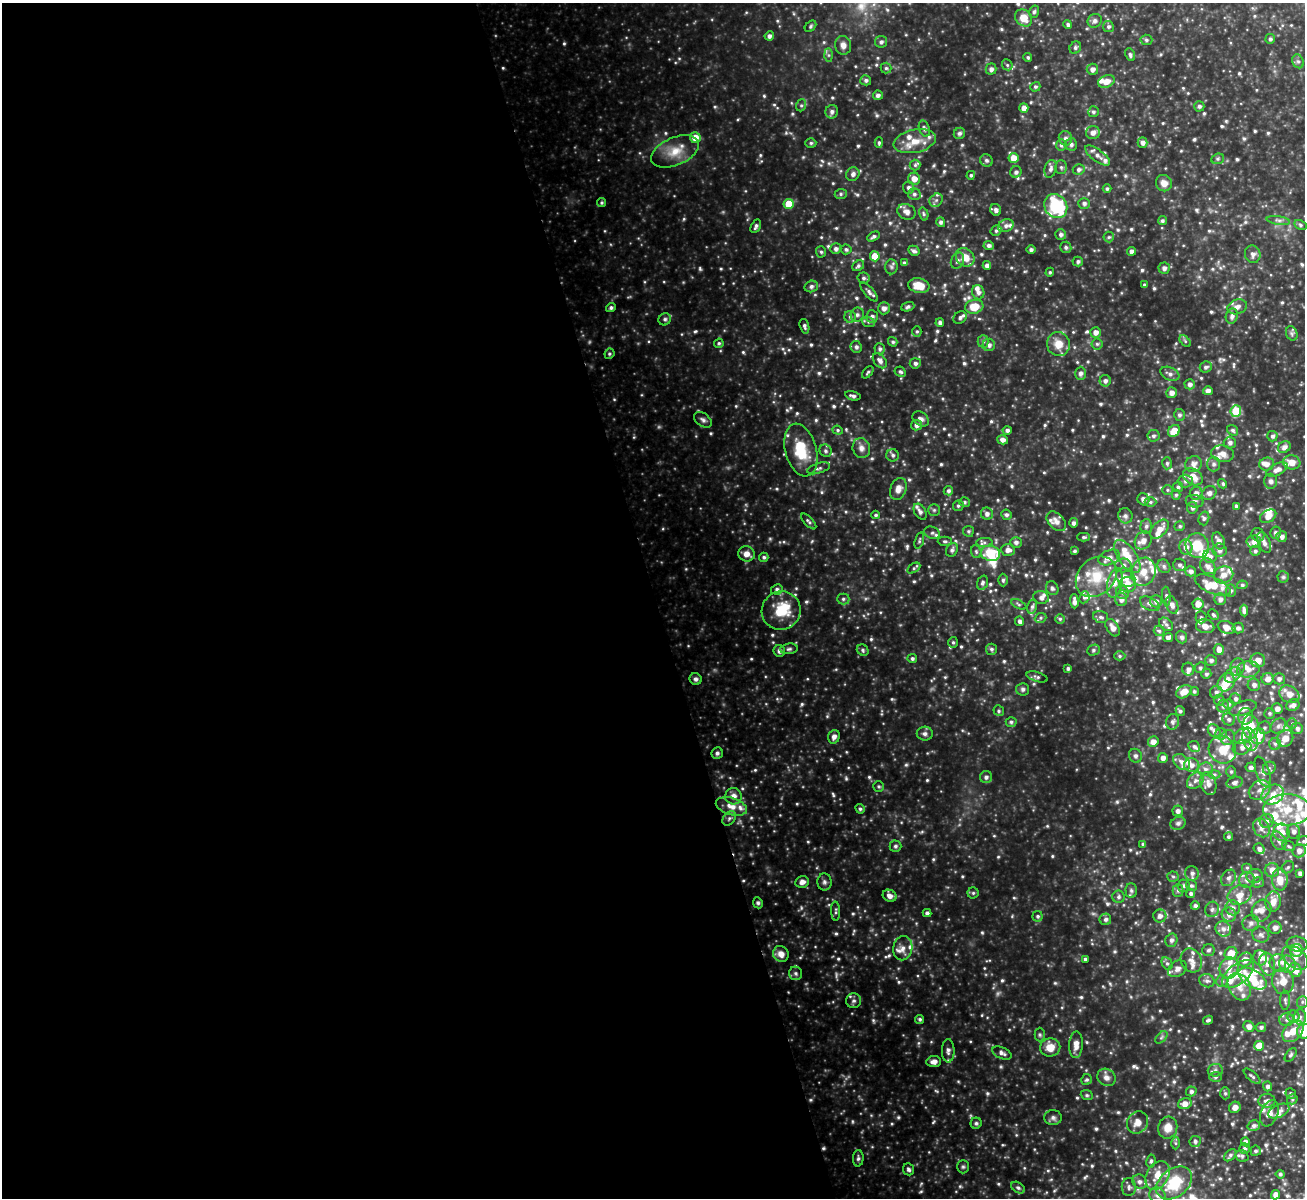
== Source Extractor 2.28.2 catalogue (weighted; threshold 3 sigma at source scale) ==
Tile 9 of 4 x 4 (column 1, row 3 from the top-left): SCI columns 2-1304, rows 1343-2538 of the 5214 x 5201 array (HDU 1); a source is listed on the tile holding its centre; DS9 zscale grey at full resolution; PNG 1307 x 1200 px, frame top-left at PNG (2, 3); each listed source drawn as its Kron ellipse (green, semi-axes under 4 px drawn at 4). Shown black and unused: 50% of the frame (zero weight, under 3 of 4 exposures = <1% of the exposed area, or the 3 px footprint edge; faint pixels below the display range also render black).
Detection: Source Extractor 2.28.2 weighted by HDU 2 'WHT'; one run over the whole footprint, this tile lists its part. Background 0.353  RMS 0.038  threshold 0.169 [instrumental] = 3 sigma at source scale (4.5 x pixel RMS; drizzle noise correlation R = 1.50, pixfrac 1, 0.05/0.05 arcsec/px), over >= 5 px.
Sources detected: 933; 4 too faint to see at this stretch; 1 inside a brighter object's white glare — neither listed nor drawn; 115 inside a brighter listed object's ellipse — not listed separately; of the other 813, all 500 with FLUX_AUTO >= 6.34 (the completeness limit of this list) listed and drawn (313 fainter detections not listed), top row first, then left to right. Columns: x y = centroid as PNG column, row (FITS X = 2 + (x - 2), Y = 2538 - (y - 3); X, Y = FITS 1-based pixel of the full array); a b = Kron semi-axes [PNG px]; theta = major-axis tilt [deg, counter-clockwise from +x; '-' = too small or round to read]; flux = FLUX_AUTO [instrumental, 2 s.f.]
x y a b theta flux
1034 12 6 4 73 7.5
1023 18 9 8 - 51
1095 21 7 6 - 12
1068 24 4 4 - 8.5
810 26 6 4 44 6.6
1108 27 5 5 - 8.3
769 36 4 4 - 13
1270 39 5 4 - 8.5
1146 40 6 5 - 8.2
881 42 6 6 - 11
843 45 9 8 - 23
1075 48 6 5 - 7.7
829 55 6 4 -89 7.8
1130 55 6 4 -66 9
1028 57 4 4 - 6.7
1298 61 7 5 -65 9.8
1007 65 6 5 - 6.9
886 68 5 5 - 6.4
991 69 5 5 - 14
1092 69 6 5 - 17
866 80 5 5 - 10
1106 81 8 6 22 32
1035 87 5 4 - 6.6
878 95 5 4 - 12
801 105 6 5 - 6.7
1199 106 5 5 - 10
1024 108 5 4 - 25
832 112 7 6 - 13
1093 112 5 5 - 8.5
924 129 8 5 -70 11
1093 132 7 6 - 19
959 133 6 5 - 10
695 138 5 5 - 44
1065 138 7 6 - 14
915 141 21 11 12 65
1143 142 5 5 - 15
811 143 5 4 - 6.4
879 143 5 4 - 7.6
1071 144 6 6 - 11
1061 145 6 5 - 8.3
675 151 25 14 23 78
1098 156 15 6 -36 22
1013 158 5 5 - 44
1218 159 6 5 - 6.8
986 160 6 6 - 9
915 165 5 5 - 6.6
1061 167 7 5 -89 8
1051 169 9 6 74 14
1079 169 6 5 - 11
1016 172 6 5 - 12
853 174 7 6 - 14
971 175 4 4 - 7.1
914 179 6 6 - 34
1164 183 8 8 - 27
909 188 6 5 - 13
1107 189 4 4 - 7.5
841 194 6 5 - 6.7
914 194 6 6 - 11
936 200 7 6 - 12
602 203 4 4 - 6.5
1084 203 6 5 - 12
789 204 5 5 - 79
1056 206 12 11 - 290
996 210 6 5 - 12
907 212 9 7 -27 21
924 214 7 4 -75 6.5
1278 220 12 4 -9 12
1162 221 5 4 - 8
941 222 5 4 - 10
1300 225 6 4 -29 7.1
756 226 7 4 64 11
1006 226 8 6 21 16
996 231 6 5 - 6.6
1061 234 5 5 - 12
873 236 7 4 29 9.7
1109 237 5 5 - 6.6
989 245 5 4 - 12
1066 247 6 5 - 9.3
836 249 5 5 - 13
846 249 5 5 - 8.3
1031 250 4 4 - 9.8
914 251 6 5 - 11
1132 251 4 4 - 18
821 252 5 5 - 6.7
1253 254 9 7 -75 16
875 256 5 5 - 80
965 257 10 8 -41 52
957 261 8 6 63 11
1078 261 5 5 - 8.8
904 263 4 4 - 7.9
987 265 4 4 - 18
858 266 6 5 - 8.7
891 267 7 6 - 9
1164 268 5 5 - 12
1050 272 4 4 - 6.7
863 278 6 5 - 9.5
1144 285 4 3 - 7.1
811 286 7 5 18 12
919 286 11 7 -10 70
869 292 12 5 -49 14
978 292 7 6 - 16
908 307 7 4 20 8.8
974 307 9 7 14 66
1237 307 10 7 17 18
611 308 5 4 - 10
884 308 6 6 - 16
857 315 7 6 - 9.9
872 316 6 6 - 14
1232 316 8 6 73 13
850 317 6 6 - 10
960 317 7 5 36 12
665 319 6 6 - 9.4
868 322 6 5 - 7.5
940 323 4 4 - 12
804 326 7 4 -74 11
917 331 5 4 - 6.5
1095 332 5 5 - 22
1292 333 7 5 -72 8
983 341 6 5 - 8.8
1185 341 7 4 -46 6.7
893 342 5 4 - 7.4
719 343 5 4 - 6.5
1058 344 12 11 - 50
1097 344 5 5 - 7.1
989 345 6 6 - 14
856 347 6 5 - 12
880 349 5 5 - 9.6
609 354 5 5 - 6.6
880 361 8 5 -50 16
915 363 5 5 - 11
1206 367 6 5 - 10
868 372 7 4 47 7.2
900 372 6 4 -29 7.8
1080 373 6 5 - 14
1170 374 10 6 -24 15
1105 381 5 5 - 14
1190 384 5 5 - 14
1208 391 5 4 - 16
1172 393 5 5 - 21
853 396 8 4 -15 11
1236 411 6 5 - 150
1179 415 6 5 - 10
921 419 9 6 -38 15
703 420 10 6 -37 13
917 425 5 5 - 18
838 430 5 4 - 6.4
1007 430 4 4 - 12
1233 430 6 5 - 8
1174 431 7 5 42 56
1153 436 6 6 - 10
1272 436 5 5 - 9
1002 440 5 4 - 16
1230 443 6 6 - 12
1284 447 6 5 - 15
861 448 10 8 -71 22
801 450 27 15 -75 140
826 451 6 5 - 8.6
1223 454 11 8 -9 29
893 455 6 6 - 11
1292 462 9 7 -7 36
1167 463 6 5 - 7.5
1193 464 8 7 - 20
1214 464 7 6 - 13
1267 464 7 6 - 18
818 468 12 5 17 11
1277 470 11 6 26 22
1193 477 10 7 -33 51
1185 481 7 6 - 12
1270 481 7 6 - 12
1223 484 5 4 - 6.5
1178 487 5 5 - 8.3
898 489 11 8 69 27
1167 490 5 5 - 6.3
948 491 5 4 - 9.9
1196 493 6 6 - 21
1209 493 7 6 - 13
1176 495 5 4 - 6.9
1143 499 6 5 - 17
1195 501 9 6 -12 12
965 502 5 4 - 6.7
1150 502 6 5 - 7.1
958 506 5 5 - 7.7
1236 506 4 3 - 7.6
1192 508 6 5 - 11
934 510 6 6 - 6.7
920 512 9 5 -58 12
987 514 6 6 - 15
876 515 4 3 - 6.7
1006 515 5 5 - 9.2
1125 516 8 7 - 15
1268 516 9 6 29 29
1204 518 7 5 75 8.1
809 521 10 4 -47 8.8
1056 521 11 7 -45 24
1073 523 5 4 - 11
1146 526 7 6 - 11
1180 526 5 5 - 6.8
1159 529 11 7 47 35
968 531 5 5 - 6.8
932 533 8 6 -23 8.7
1275 533 6 5 - 12
1258 535 7 6 - 13
1084 537 6 4 1 6.9
1282 537 5 5 - 14
1143 540 9 8 - 27
919 541 8 4 73 6.7
945 541 7 4 2 7.3
1219 541 9 6 -69 19
984 542 8 4 2 9.7
1016 542 6 5 - 14
1254 542 7 6 - 22
1264 542 11 6 -66 18
1197 546 12 11 - 89
1186 547 7 6 - 25
952 550 7 5 60 11
1008 550 7 5 -2 22
1219 550 7 6 - 11
1075 551 4 3 - 7.6
1255 551 5 5 - 8.4
976 552 6 5 - 6.8
991 553 9 7 -11 110
747 554 8 7 - 29
1127 556 19 9 -55 70
1210 556 7 6 - 13
764 557 5 4 - 8.4
1109 557 11 7 21 23
1179 565 6 6 - 10
1123 566 8 7 - 15
1164 566 7 6 - 9.9
1208 566 8 7 - 17
914 568 7 4 32 6.4
1191 571 5 5 - 13
1144 572 14 12 71 55
1224 575 10 8 22 25
1096 577 22 18 43 120
1126 577 10 8 -41 34
1283 577 5 5 - 6.6
1003 580 6 4 -89 8.5
982 583 7 5 71 11
1115 583 15 7 77 32
1127 585 8 7 - 60
1213 585 19 8 -24 73
1242 585 5 4 - 6.8
1052 588 7 6 - 10
777 589 6 5 - 8.4
1231 591 6 5 - 8.2
1122 592 7 6 - 11
1166 596 9 4 -85 7.4
1041 597 8 6 -13 14
1084 597 6 5 - 9.7
843 599 6 5 - 7.8
1121 599 7 6 - 18
1220 599 6 5 - 15
1074 601 7 4 -87 18
1156 601 6 6 - 16
1019 604 8 4 -27 7.1
1150 604 10 6 -28 15
1198 604 5 5 - 35
1172 605 9 6 -68 17
1032 606 7 5 78 9.3
781 611 19 19 - 130
1244 611 6 4 -83 15
1213 615 6 4 -44 6.9
1101 617 8 5 -17 9.5
1201 617 6 5 - 8.6
1041 618 6 5 - 6.9
1060 619 5 5 - 6.3
1020 621 5 4 - 12
1166 624 8 5 -42 11
1205 626 9 7 -14 32
1227 627 9 6 -21 36
1112 628 10 6 -57 26
1238 628 5 5 - 12
1159 631 5 5 - 7.3
1182 637 6 5 - 11
1168 638 5 4 - 14
953 642 5 4 - 6.4
789 649 9 5 8 8.6
991 649 5 5 - 9.5
1219 649 5 5 - 23
863 650 6 5 - 7.4
1093 650 6 5 - 6.9
779 651 6 5 - 13
1120 656 5 4 - 6.4
912 659 5 4 - 9.3
1211 660 6 5 - 11
1258 660 7 7 - 36
1237 667 9 7 74 16
1068 668 4 3 - 8.1
1200 668 5 5 - 9
1188 669 6 6 - 14
1248 669 11 8 8 30
1206 674 5 5 - 8.4
1233 675 9 6 38 16
1037 677 11 4 -17 8.9
696 679 6 5 - 12
1268 679 6 5 - 24
1279 679 6 6 - 14
1226 682 10 8 54 66
1254 685 6 6 - 15
1023 689 6 6 - 9.4
1194 691 4 4 - 6.5
1184 692 8 6 30 39
1216 692 6 6 - 11
1289 694 10 8 -30 33
1235 699 5 5 - 10
1219 700 5 5 - 6.5
1229 704 5 4 - 6.9
1293 705 7 5 25 16
1223 706 6 6 - 10
1243 708 14 7 17 29
1277 709 5 5 - 19
999 711 5 5 - 6.8
1180 711 5 4 - 8.2
1270 713 5 5 - 7.9
1245 716 8 7 - 18
1229 719 6 6 - 9
1011 722 5 5 - 7.8
1173 722 8 6 75 13
1292 724 5 5 - 6.7
1278 726 8 6 46 14
1251 727 12 8 -89 67
1264 728 6 6 - 9.3
1297 728 6 5 - 12
1214 731 7 5 -49 17
925 734 8 7 - 14
1221 734 6 5 - 8.7
1242 736 9 7 37 23
1258 736 8 7 - 66
834 737 7 5 71 16
1228 737 8 7 - 14
1285 738 8 7 - 40
1250 739 12 7 -71 29
1153 742 5 5 - 25
1275 744 6 6 - 9.2
1194 746 6 5 - 9.6
1242 747 9 7 18 23
1222 750 14 13 - 67
717 753 6 5 - 9.5
1135 756 7 6 - 11
1163 758 5 5 - 17
1182 762 9 7 -41 19
1191 765 7 7 - 20
1251 767 5 5 - 12
1269 768 7 6 - 9.7
1205 769 7 6 - 14
1231 772 6 4 -89 6.8
1262 772 16 7 -71 21
1214 774 6 4 2 7.2
986 777 6 6 - 12
1195 781 10 7 44 18
1235 782 8 5 15 16
1208 783 12 7 -74 28
879 786 5 5 - 6.6
1260 790 11 9 33 30
1273 794 11 9 29 44
733 796 8 8 - 25
731 806 16 8 -16 39
860 809 5 4 - 6.9
1287 810 24 15 -1 110
1178 811 5 5 - 13
729 818 8 5 49 9.9
1267 821 7 7 - 15
1178 823 8 6 26 11
1261 828 10 7 -58 24
1294 831 7 6 - 18
1281 832 8 8 - 38
1228 837 4 4 - 8.1
1279 841 10 7 -63 18
1303 841 6 5 - 6.7
1143 844 4 4 - 6.4
895 846 6 5 - 8
1289 846 6 5 - 6.7
1259 849 6 5 - 13
1299 851 7 6 - 23
1288 867 7 5 44 8.6
1247 868 5 5 - 6.4
1272 870 7 7 - 38
1192 873 7 7 - 15
1300 873 4 4 - 13
1255 876 8 7 - 24
1173 877 6 5 - 7.1
1228 878 9 6 57 14
1247 880 8 8 - 19
1280 880 11 8 -85 53
802 882 7 6 - 20
824 882 8 7 - 12
1258 882 6 5 - 6.9
1184 886 6 6 - 7.8
1192 886 6 5 - 7.9
1178 890 6 5 - 9.4
1131 891 7 5 -88 8.7
973 893 5 5 - 6.5
1191 894 4 4 - 9.3
1240 895 12 9 23 41
890 896 7 6 - 20
1119 897 6 6 - 9.3
1273 902 10 8 87 35
758 903 5 4 - 6.9
1195 906 4 4 - 10
1233 908 7 7 - 20
1212 909 8 6 73 14
836 911 10 4 -88 8.3
1261 911 11 9 62 28
927 913 4 4 - 9.9
1229 915 7 7 - 19
1038 916 5 5 - 7.5
1160 916 6 6 - 17
1105 919 6 5 - 10
1251 923 8 8 - 16
1275 928 6 6 - 20
1223 929 8 7 - 21
1261 935 9 7 -30 15
1171 940 7 6 - 13
1297 944 10 7 -7 18
903 948 12 9 79 26
1209 950 6 6 - 8.5
1296 950 6 6 - 60
1231 953 6 6 - 51
781 954 8 7 - 32
1260 958 8 6 -77 22
1295 958 14 9 -39 34
1085 959 4 3 - 7.1
1191 960 12 10 -62 29
1245 960 8 6 38 33
1167 963 7 5 -62 8.8
1278 963 9 8 - 21
1267 964 11 7 -75 23
1287 964 9 8 - 29
1229 968 11 9 67 34
1177 969 10 7 32 18
1295 970 7 6 - 48
796 973 7 6 - 10
1238 974 18 10 39 56
1252 978 15 8 -31 56
1207 981 8 6 -21 13
1222 981 6 6 - 8.2
1283 981 13 11 -84 61
1239 987 14 10 -60 41
1285 1000 9 5 -89 9.6
854 1001 7 7 - 12
1302 1002 6 5 - 7.4
1293 1017 6 6 - 13
1300 1017 7 6 - 14
920 1019 4 4 - 7.5
1208 1020 5 4 - 7.9
1287 1020 7 6 - 11
1249 1026 6 5 - 20
1261 1027 5 4 - 9.3
1293 1031 12 9 49 47
1304 1031 7 6 - 80
1040 1035 7 5 -90 7.1
1161 1037 7 4 45 7.2
1076 1045 13 7 87 31
1259 1046 5 5 - 53
1050 1047 10 9 - 51
948 1051 11 6 -90 14
1002 1053 10 5 -25 14
1291 1055 8 4 52 7.4
934 1062 7 5 7 20
1215 1070 7 6 - 13
1252 1076 10 4 -41 8.5
1106 1077 9 8 - 20
1216 1077 6 5 - 8.3
1086 1080 6 5 - 8
1268 1086 5 4 - 12
1191 1091 5 5 - 11
1225 1093 6 5 - 6.8
1291 1094 5 5 - 7.9
1087 1095 6 5 - 6.7
1292 1099 5 5 - 6.4
1267 1101 8 7 - 18
1185 1104 7 5 14 30
1235 1107 6 5 - 22
1279 1111 11 6 25 19
1269 1113 13 8 68 30
1053 1117 8 7 - 13
1137 1122 11 10 - 31
976 1123 5 5 - 7.4
1254 1126 6 5 - 12
1168 1128 11 9 75 43
1195 1142 6 5 - 10
1245 1142 4 4 - 16
1175 1143 6 4 -89 6.4
1244 1149 5 5 - 10
1256 1151 5 5 - 7.2
1230 1155 7 4 45 8.4
1242 1156 7 5 -37 10
858 1158 8 5 88 9.4
1151 1161 6 4 81 7.4
963 1167 6 5 - 7.4
908 1169 6 5 - 8.8
1280 1174 4 4 - 8.2
1158 1175 15 11 59 59
1139 1182 7 7 - 15
1174 1183 20 14 37 170
1129 1187 9 7 89 13
1018 1188 7 5 -36 8.7
1158 1195 8 7 - 19
1276 1195 5 4 - 26
Isophote crosses this tile's border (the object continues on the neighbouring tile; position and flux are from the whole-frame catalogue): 2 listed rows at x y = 1303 841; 1304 1031
Unlisted compact peaks at least as high as the median listed source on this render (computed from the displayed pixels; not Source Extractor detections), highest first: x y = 1004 661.